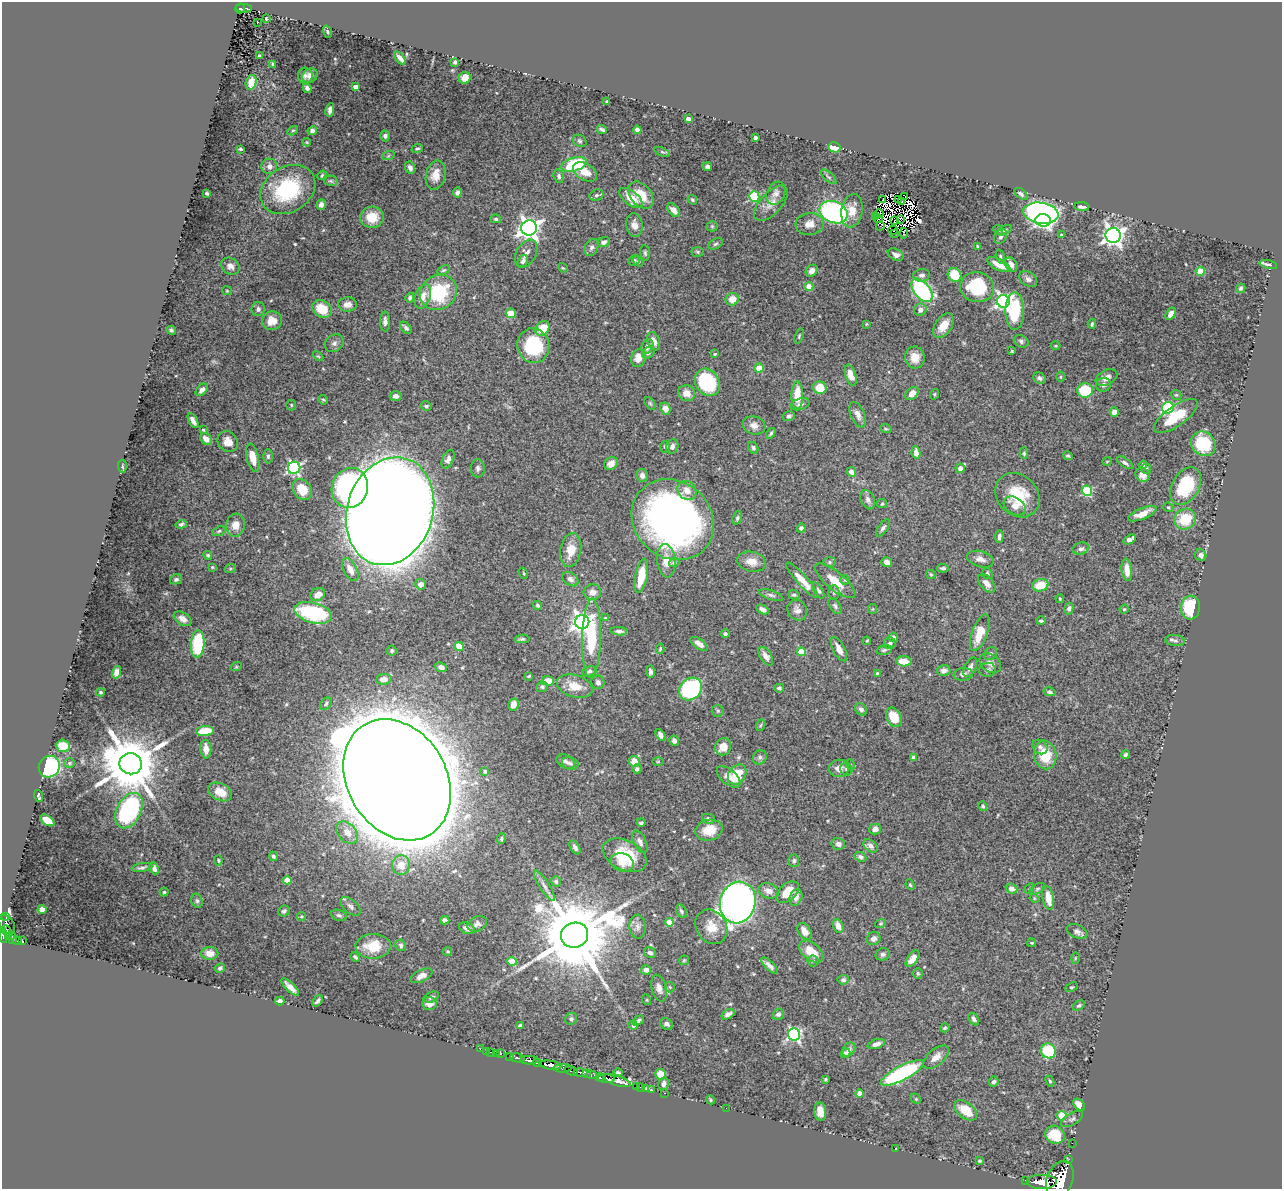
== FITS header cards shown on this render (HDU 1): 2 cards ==
NAXIS1  =                 1280
NAXIS2  =                 1187

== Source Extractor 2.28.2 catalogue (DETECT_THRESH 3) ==
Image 1280 x 1187 px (HDU 1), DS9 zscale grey, 1 PNG px = 1 image px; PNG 1284 x 1191 px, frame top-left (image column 1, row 1187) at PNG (2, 2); each listed source drawn as its Kron ellipse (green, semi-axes under 4 px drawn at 4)
Background 2.1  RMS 0.026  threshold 0.0772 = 3 sigma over >= 5 px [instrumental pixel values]
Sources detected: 526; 8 with non-positive FLUX_AUTO (blend fragments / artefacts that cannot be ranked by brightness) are neither listed nor drawn; of the other 518, the 500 brightest by FLUX_AUTO listed and drawn (18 fainter detections omitted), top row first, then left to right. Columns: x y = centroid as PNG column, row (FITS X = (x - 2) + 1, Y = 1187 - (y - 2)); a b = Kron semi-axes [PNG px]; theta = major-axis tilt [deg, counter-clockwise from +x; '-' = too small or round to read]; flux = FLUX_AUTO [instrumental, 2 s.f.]
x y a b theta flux
240 8 5 5 - 170
244 8 8 3 -2 210
266 19 3 3 - 1.7
257 22 3 2 - 6.6
327 32 6 4 -72 2.1
259 56 3 3 - 2.9
400 58 8 3 -50 8.3
455 62 3 3 - 4.9
273 64 3 3 - 2.4
305 76 8 7 - 5.6
310 76 8 6 36 10
465 78 6 5 - 13
251 82 7 5 77 17
355 87 4 4 - 14
307 88 5 4 - 6.3
607 101 3 3 - 2.6
330 110 7 4 79 6.9
688 119 4 4 - 10
602 129 5 3 - 3.5
637 130 4 4 - 5.7
293 131 6 4 32 2.5
312 131 5 4 - 5.1
385 136 5 5 - 4.9
755 138 4 3 - 5.6
580 141 7 5 -32 3.2
307 142 4 3 - 2
834 147 6 5 - 46
240 149 4 3 - 2.3
417 149 6 4 21 2.9
662 152 8 4 -23 2.7
388 156 6 4 18 2.7
574 164 13 6 16 120
269 166 8 8 - 9.3
707 166 5 3 - 4.3
410 168 6 5 - 8
585 172 13 8 -31 21
322 175 5 4 - 3.3
436 175 15 9 77 22
559 176 7 5 -73 4
828 177 10 4 -41 3.4
331 181 7 5 -13 3.5
288 189 29 22 33 140
207 193 4 3 - 2.9
457 193 5 4 - 7.5
776 193 12 9 63 8.8
1021 194 8 4 -38 4.5
596 195 7 5 21 4.7
641 195 15 10 -51 35
905 196 3 2 - 18
754 197 5 5 - 140
631 198 14 7 -38 24
898 199 2 2 - 2
692 200 5 3 - 2.4
883 200 2 2 - 3.4
902 201 3 2 - 2.1
771 203 22 10 47 18
321 205 5 4 - 7.2
1082 207 7 4 -2 6.3
674 210 8 5 -46 13
852 211 17 10 81 23
833 212 14 10 -22 350
1041 213 18 10 -8 640
879 214 5 2 - 2.1
372 217 12 10 4 35
876 217 3 2 - 2.8
496 219 5 4 - 3.2
878 219 4 2 - 4.4
900 219 3 2 - 4.5
1043 220 8 6 -4 420
894 221 3 2 - 2.6
810 224 14 11 6 18
634 225 12 8 -81 14
712 226 5 5 - 2.2
880 226 4 3 - 1.6
529 228 8 7 - 1100
893 230 5 2 - 2.5
998 230 5 4 - 2.2
1005 230 8 4 27 2.9
904 233 5 2 - 1.7
895 234 4 2 - 3.3
1061 235 3 3 - 2.4
1113 235 7 7 - 1100
1001 237 8 6 58 5.7
604 242 6 5 - 6.4
715 244 8 5 27 3.6
977 246 3 3 - 1.6
591 247 9 6 65 5.8
698 252 6 5 - 2.6
645 253 8 5 -82 3.4
526 254 15 9 60 10
896 255 8 5 -24 7.2
1000 257 7 4 -74 3
634 260 6 4 40 2.7
523 261 6 4 57 5.5
638 261 6 4 -37 2.7
1011 264 7 5 -51 9.6
1268 264 9 2 -14 3.6
999 265 13 5 -27 21
230 266 10 8 -34 10
563 268 5 4 - 1.8
443 270 6 4 26 2.5
812 271 6 5 - 9.4
1200 271 4 4 - 46
922 275 8 6 8 6.4
954 275 7 6 - 52
1028 279 10 7 -35 6.3
809 286 4 4 - 33
977 287 17 15 -13 100
1241 288 5 4 - 3
922 290 14 8 -50 270
227 291 5 4 - 1.6
438 292 19 17 34 110
423 297 12 7 69 15
410 298 5 4 - 3.9
732 299 6 6 - 20
1003 301 6 6 - 480
348 304 9 7 2 9.3
258 309 7 6 - 6.1
322 309 10 8 -33 44
920 310 6 6 - 8.4
1015 311 19 9 -90 92
511 313 5 4 - 41
1171 314 6 4 56 9.4
272 321 10 9 - 26
385 321 10 5 -90 7
866 324 3 3 - 1.5
1092 324 5 3 - 2.6
943 326 14 8 55 25
406 328 7 4 -50 4.6
542 328 8 6 50 40
171 330 5 4 - 2.7
799 336 8 4 72 2.4
654 341 9 6 -69 12
1021 341 8 6 -31 4.3
334 343 10 8 34 6.8
533 346 17 16 - 100
1056 346 5 3 - 1.5
647 347 7 5 63 8.9
1012 351 3 3 - 1.8
648 353 7 5 40 3.4
715 354 4 3 - 1.8
318 356 6 3 -43 2.1
638 358 9 7 74 19
915 358 11 9 -81 20
759 368 4 4 - 36
851 375 11 5 -72 17
1061 377 5 3 - 1.9
1039 378 6 5 - 4.6
1106 378 11 7 26 9.5
707 382 14 11 -58 140
1103 385 7 7 - 5.8
820 388 7 6 - 37
202 390 7 5 49 7.1
1085 390 8 7 - 75
686 393 9 8 - 14
912 394 7 5 40 14
935 394 5 3 - 1.8
797 395 14 6 89 36
1176 395 5 4 - 2.3
396 396 6 5 - 7
323 400 5 4 - 2.1
650 403 7 4 -54 2.6
800 404 9 5 17 5.8
291 405 5 5 - 2
426 406 5 4 - 3.2
665 408 6 5 - 13
1168 408 6 5 - 260
1114 412 5 4 - 11
858 415 13 7 -67 10
789 416 6 4 16 3.5
1176 416 26 10 35 53
193 421 8 4 -62 8.1
754 425 11 9 -17 11
886 429 6 3 -18 2
203 430 3 3 - 2.3
771 433 6 3 56 3.3
206 439 7 5 -44 12
228 442 11 9 -50 17
1203 444 13 11 -48 89
665 447 6 5 - 3.6
672 447 7 6 - 7.5
753 448 6 4 -55 3.9
916 453 6 4 -82 8.4
1024 453 6 4 -89 2.6
268 456 7 5 -90 3.4
1068 456 5 4 - 3.2
253 458 14 6 -77 27
448 459 10 5 64 7.7
1107 461 4 3 - 1.5
1125 463 9 4 -33 4.6
611 464 7 6 - 11
1143 465 4 4 - 4.2
122 466 6 3 -85 2.2
294 468 6 6 - 330
478 468 9 7 -89 5.2
960 468 4 4 - 10
1146 469 5 5 - 2.8
851 472 5 4 - 13
642 475 6 6 - 8
1142 475 7 6 - 13
1186 486 20 13 60 110
350 488 20 18 72 420
302 489 11 9 -54 40
687 490 10 8 -49 15
1087 491 5 5 - 130
1017 495 24 20 -45 66
868 500 10 6 -67 6
882 504 5 4 - 1.7
1015 506 12 8 -32 14
1168 507 5 4 - 2.9
390 511 55 43 72 9300
1142 514 15 5 22 21
737 518 7 4 68 3.2
1185 519 11 10 - 53
673 520 43 38 -41 810
181 524 5 4 - 3.9
235 525 11 9 83 20
801 528 4 4 - 3.5
883 528 10 4 54 4.6
219 531 7 4 22 2.9
999 537 6 4 87 5.8
1130 540 7 4 29 14
1081 549 8 6 16 5.6
571 550 17 10 80 30
208 555 4 3 - 2.3
1201 555 6 5 - 7.7
980 559 13 8 -16 11
666 561 16 9 -83 23
674 562 5 4 - 4.8
752 562 14 10 -10 19
830 562 6 5 - 3.4
887 562 6 5 - 7.4
212 567 3 3 - 1.6
943 568 6 4 -5 3.7
230 569 5 3 - 1.9
350 569 12 6 -61 16
1127 570 11 5 -83 19
523 573 6 3 -70 1.6
931 574 5 4 - 2.2
987 574 6 5 - 3.2
641 576 17 6 79 44
176 579 6 5 - 3.4
570 579 9 6 -33 6.3
802 580 23 5 -48 27
845 580 4 4 - 2.4
835 581 25 9 -39 31
987 583 11 6 -49 13
421 584 5 5 - 9.3
1040 585 8 6 14 38
818 591 9 4 -60 3.7
592 592 9 8 - 11
834 593 7 5 -90 4
318 594 7 6 - 15
771 595 12 4 -18 4.8
794 595 6 4 -17 3.6
1060 599 4 3 - 1.8
538 605 5 4 - 2.7
835 606 9 5 -56 4.3
1191 607 12 9 84 82
1069 608 6 4 78 5.1
763 609 6 4 -29 7.1
873 609 5 4 - 1.9
1124 609 5 4 - 2
797 610 11 9 -56 9.7
313 613 19 10 -15 190
605 618 4 3 - 1.5
183 619 10 6 -32 10
1041 621 4 3 - 2.9
582 622 7 7 - 820
619 631 8 4 -4 5.6
980 633 19 7 69 39
725 634 4 3 - 3
893 637 5 4 - 4.7
591 638 40 9 89 110
522 639 7 4 0 3.2
867 641 4 3 - 1.9
1175 641 10 5 -7 4.5
890 643 6 5 - 4.9
198 644 14 6 86 120
699 644 10 5 -35 12
459 646 4 4 - 52
660 649 5 4 - 2.2
839 649 13 6 -63 14
884 650 7 4 15 3.6
392 651 5 5 - 2.6
801 652 4 4 - 51
990 653 7 5 43 3.9
766 656 10 5 -57 9.2
904 661 8 5 -3 27
990 663 11 8 -36 8.9
236 667 5 3 - 1.6
441 667 6 4 -23 6.7
970 667 10 5 64 6.9
987 670 8 7 - 5.7
589 671 7 4 26 4.3
944 671 6 5 - 7.7
116 672 6 4 74 8.1
650 672 6 4 -90 4.8
877 673 4 3 - 3.2
963 674 9 6 7 7.6
529 676 3 3 - 2
384 679 8 5 5 13
548 681 6 5 - 22
598 682 7 6 - 6.4
575 686 18 11 -17 26
542 687 6 5 - 3.2
779 688 5 4 - 4.4
690 689 12 10 42 260
100 692 4 3 - 2.3
1049 692 6 4 -13 4.3
326 704 7 5 49 3.5
513 704 6 5 - 17
861 709 7 5 -51 6.4
718 711 6 6 - 3.5
894 717 10 7 -61 33
761 725 6 3 70 2.3
205 731 9 5 6 43
661 735 6 4 -61 7.3
674 741 5 5 - 5.7
63 746 7 6 - 35
723 747 9 8 - 21
1040 747 8 6 -41 5.8
206 749 9 5 -86 15
1045 755 14 11 -78 51
1125 755 4 3 - 3.7
760 757 7 6 - 4.8
913 757 4 4 - 7.8
565 761 10 6 -26 6.3
634 761 5 5 - 20
658 762 5 3 - 1.7
69 763 5 5 - 2.8
570 763 8 6 -18 5.3
131 764 11 10 - 13000
851 765 5 3 - 1.6
49 767 11 10 - 200
839 768 10 9 - 13
637 769 5 4 - 4.6
846 769 6 6 - 4
485 772 4 3 - 3.7
737 775 11 8 54 47
728 777 14 7 -40 12
397 780 64 49 -59 27000
220 792 12 8 -26 21
38 796 6 3 -73 2.8
983 806 5 4 - 3.7
129 811 19 12 63 240
708 819 6 5 - 4.9
47 820 8 4 -33 31
641 823 4 3 - 3.4
875 829 6 5 - 7.9
709 830 14 10 13 38
347 833 13 9 -48 20
501 839 5 4 - 2.8
640 842 12 6 -65 8.9
838 844 7 6 - 7.4
870 846 8 5 -40 5.5
575 847 8 4 -60 5.9
625 855 23 14 -27 76
273 856 5 4 - 3.6
860 857 6 4 -22 4.9
218 860 5 3 - 1.8
794 861 6 5 - 3.9
622 862 12 9 -18 17
401 865 9 9 - 26
142 868 10 3 8 4.1
154 868 6 4 -70 7.4
287 880 4 4 - 28
556 881 5 5 - 4.3
910 885 5 4 - 2.1
544 886 17 5 -57 8.3
1011 889 6 4 -23 17
1029 889 6 3 59 1.8
1037 889 8 4 27 3.3
769 891 10 7 -18 14
164 892 4 4 - 2
788 892 13 8 41 35
796 897 9 6 68 9.8
1034 898 5 3 - 1.8
1048 898 12 5 -80 20
197 901 7 5 -74 3.9
738 903 21 17 73 1200
350 906 12 6 -41 6.8
42 910 4 4 - 9.3
284 911 6 5 - 4
681 911 7 5 -59 3.8
339 915 8 5 -21 4
301 916 4 4 - 2.3
6 917 4 3 - 68
445 920 4 4 - 6.2
669 922 4 4 - 47
880 923 6 4 19 2.3
477 924 10 7 26 6.8
7 925 11 7 -56 420
838 926 7 5 -66 15
638 927 12 8 -89 9.4
711 927 18 15 -55 29
467 928 8 5 -25 8.1
6 931 5 3 - 210
804 931 9 6 -57 16
1077 931 11 6 -24 7.1
3 935 8 3 -80 900
574 935 14 12 19 28000
12 936 3 3 - 120
8 937 3 2 - 66
874 939 7 6 - 7.8
13 940 3 3 - 220
17 941 5 3 - 310
22 941 4 3 - 170
1032 943 4 3 - 2.2
401 945 6 5 - 4
373 946 17 12 2 46
448 951 4 4 - 2.5
811 952 14 8 -39 27
210 953 8 6 2 13
650 953 6 5 - 5.4
883 954 7 6 - 4.2
355 957 5 3 - 3
1075 958 6 3 89 1.6
913 959 9 5 54 13
684 960 5 5 - 2
512 961 4 4 - 58
813 961 5 5 - 3.8
769 965 10 4 -43 7.6
220 968 5 4 - 3.5
646 970 5 4 - 12
918 973 5 5 - 2.9
421 976 12 6 26 11
843 980 5 5 - 5.6
290 987 12 4 -44 13
670 987 5 5 - 2.5
1072 987 6 4 25 2.2
659 988 14 7 -75 11
431 997 8 5 24 4.7
647 1000 5 3 - 1.6
280 1001 4 4 - 7.4
317 1001 6 3 51 4
429 1003 7 6 - 13
1079 1006 7 4 30 3.3
728 1014 7 4 34 7
778 1014 6 5 - 5.3
571 1019 6 5 - 3.9
974 1019 7 4 -55 6
638 1021 6 3 33 3.9
666 1024 7 5 -30 4.9
633 1025 4 4 - 4
520 1026 4 4 - 8.8
945 1028 5 4 - 2.7
794 1034 6 6 - 340
876 1044 9 4 17 9.8
480 1049 2 2 - 19
849 1050 8 5 53 7.3
486 1051 2 2 - 13
1048 1051 8 7 - 95
491 1052 3 2 - 57
496 1053 2 2 - 17
845 1053 5 4 - 11
501 1054 3 3 - 110
510 1056 3 2 - 240
936 1057 15 8 40 14
518 1058 7 3 -11 450
529 1060 9 4 2 2000
537 1063 4 3 - 940
550 1065 11 4 -9 5600
562 1068 9 3 2 1200
571 1071 7 3 -19 790
618 1072 4 3 - 2.9
581 1073 7 3 -9 1500
586 1073 4 3 - 760
902 1073 24 7 27 250
661 1074 5 5 - 26
592 1075 5 3 - 290
600 1078 4 3 - 930
606 1079 9 3 -4 2800
826 1079 3 3 - 2
617 1080 14 5 -17 3400
1050 1081 6 3 -67 2.4
994 1082 5 5 - 3.9
663 1084 6 5 - 8.5
636 1086 2 2 - 33
640 1087 2 2 - 40
645 1089 3 2 - 77
652 1090 3 2 - 31
664 1093 2 2 - 30
859 1094 4 4 - 19
916 1099 5 4 - 2.2
710 1100 5 4 - 2.3
1079 1105 7 4 -47 20
726 1108 2 2 - 11
966 1110 13 7 -39 37
820 1112 9 6 -83 18
1062 1116 5 4 - 62
1072 1119 12 6 31 5
1055 1135 10 8 -28 45
1072 1143 2 2 - 20
896 1149 3 2 - 2
1069 1159 3 2 - 27
980 1161 3 2 - 1.8
1060 1179 19 13 68 19000
1026 1180 3 2 - 38
1042 1182 15 7 0 7500
At the frame edge (FLAGS 8, measured only in part): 2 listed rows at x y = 3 935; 1060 1179
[18 fainter detections neither listed nor drawn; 8 non-positive-flux detections neither listed nor drawn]